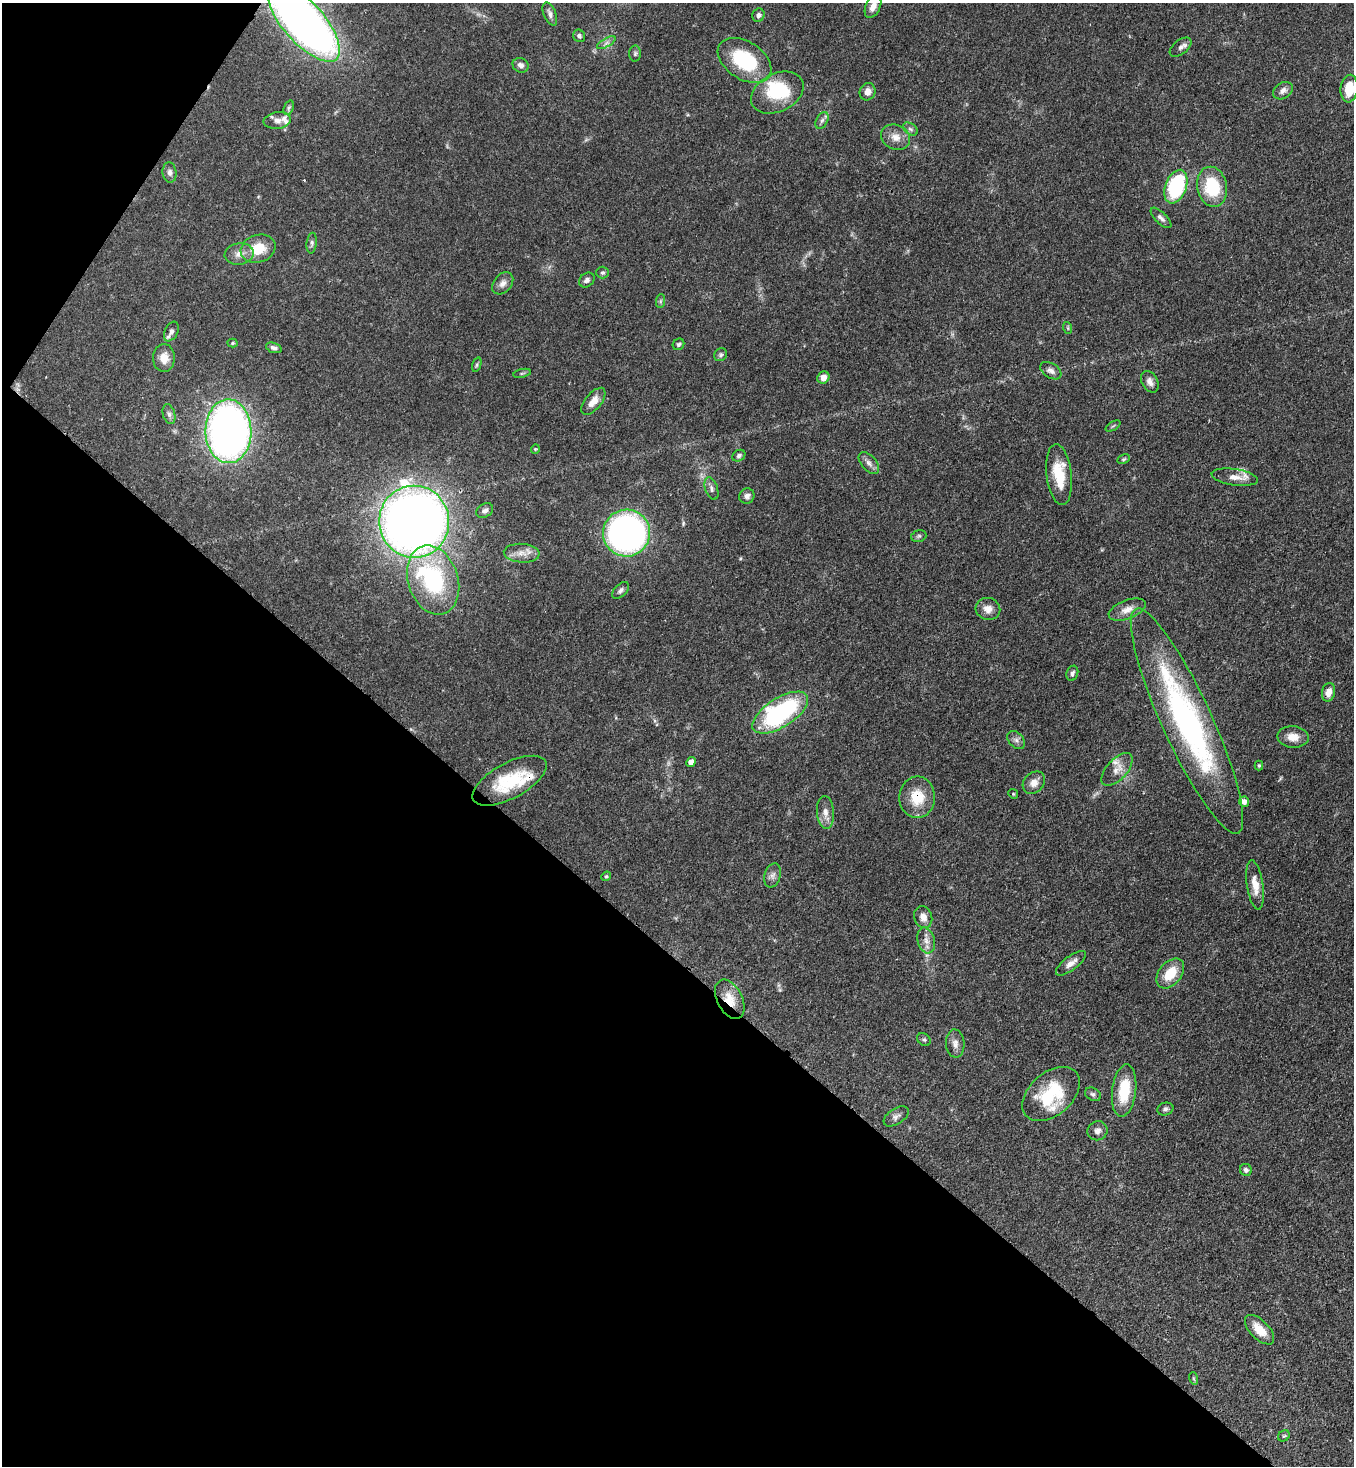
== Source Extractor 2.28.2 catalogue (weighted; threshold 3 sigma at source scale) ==
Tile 9 of 4 x 4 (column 1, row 3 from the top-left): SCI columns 364-1715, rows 1524-2987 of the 5996 x 5974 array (HDU 1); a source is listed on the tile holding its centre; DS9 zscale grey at full resolution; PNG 1356 x 1468 px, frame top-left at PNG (2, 3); each listed source drawn as its Kron ellipse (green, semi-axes under 4 px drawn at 4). Shown black and unused: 37% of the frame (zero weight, under 3 of 4 exposures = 7% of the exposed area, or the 3 px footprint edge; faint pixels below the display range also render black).
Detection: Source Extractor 2.28.2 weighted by HDU 2 'WHT'; one run over the whole footprint, this tile lists its part. Background 0.0681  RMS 0.0035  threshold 0.0158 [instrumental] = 3 sigma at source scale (4.5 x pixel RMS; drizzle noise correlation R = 1.50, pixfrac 1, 0.05/0.05 arcsec/px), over >= 5 px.
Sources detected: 105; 2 inside a brighter object's white glare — neither listed nor drawn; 5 inside a brighter listed object's ellipse — not listed separately; the other 98 listed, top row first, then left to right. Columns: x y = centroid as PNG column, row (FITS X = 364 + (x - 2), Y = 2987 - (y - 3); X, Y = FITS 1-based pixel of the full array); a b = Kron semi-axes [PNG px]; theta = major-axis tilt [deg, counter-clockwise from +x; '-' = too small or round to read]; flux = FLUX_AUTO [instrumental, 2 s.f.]
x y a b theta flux
873 6 12 7 63 2.6
550 14 12 6 -67 1.4
758 15 7 6 - 0.94
304 22 50 20 -48 240
579 36 6 6 - 0.93
606 43 10 4 30 1.1
1180 47 12 7 38 1.5
635 54 8 6 88 0.74
744 60 29 19 -33 24
521 65 8 7 - 1.5
1349 89 14 8 85 8.1
1283 91 10 8 33 1.7
867 92 9 8 - 2.4
777 93 28 19 27 19
289 108 7 4 70 0.66
277 120 14 8 8 2.1
822 120 9 5 62 1
910 129 8 5 -36 0.94
895 137 15 12 -24 3.6
170 172 10 7 -84 1.2
1176 187 17 10 69 33
1212 187 20 15 -79 18
1161 218 13 5 -45 1.3
312 243 10 5 83 0.96
258 249 18 13 17 8.2
239 254 14 10 9 3
602 273 6 6 - 0.73
587 280 8 6 39 1.2
503 283 12 9 49 1.9
660 301 7 4 89 0.61
1068 328 6 3 -71 0.44
171 331 10 6 63 1.4
233 343 5 4 - 0.42
678 344 6 5 - 0.73
274 348 8 5 -19 1
720 355 7 6 - 0.75
164 358 14 11 88 4
477 365 7 4 71 0.59
1051 371 11 7 -33 1.7
522 373 9 3 13 0.55
823 378 6 5 - 2.5
1150 382 11 7 -61 1.7
593 401 16 8 50 3.4
169 414 10 6 -75 1.2
1113 426 8 3 31 0.5
228 431 32 23 -89 210
535 449 4 4 - 0.36
739 456 7 5 35 0.83
1124 459 6 4 27 0.5
869 463 13 7 -48 1.8
1059 474 31 12 -83 10
1235 477 23 8 -8 3.9
711 489 11 6 -72 1.3
747 496 8 7 - 1.3
485 511 9 6 31 1.3
414 522 36 35 - 410
626 533 23 23 - 130
919 536 8 5 16 0.74
522 553 18 9 -4 3.4
433 580 35 25 -72 37
621 590 10 6 43 1
988 609 12 11 - 2.7
1127 610 19 9 21 3.2
1072 673 8 5 69 0.98
1328 692 9 6 78 2.9
780 713 32 14 33 51
1187 721 123 25 -65 92
1293 737 16 10 -4 3.7
1016 740 10 7 -48 1.4
691 762 5 4 - 2.4
1259 765 5 4 - 0.43
1117 769 20 10 48 3.5
509 781 41 18 28 16
1034 783 12 10 45 2.8
1013 794 5 4 - 0.44
917 797 21 18 89 9.3
1244 802 5 5 - 1.8
825 812 16 8 -86 2.7
773 875 12 8 72 1.6
606 876 5 4 - 0.42
1255 885 25 8 -82 4.6
923 917 11 8 -70 2.6
926 940 13 8 -74 2.5
1071 963 18 7 37 2.4
1170 973 17 11 50 7.9
730 999 21 12 -63 6.4
924 1040 7 5 -40 0.67
955 1043 14 9 -86 2.2
1124 1091 26 12 83 13
1051 1094 33 21 40 19
1093 1094 8 6 -27 0.95
1165 1109 8 6 14 0.99
896 1116 14 7 33 1.5
1097 1131 10 9 - 1.8
1246 1170 6 5 - 1.1
1259 1330 18 9 -45 5.5
1193 1378 6 4 -71 0.43
1284 1436 6 5 - 0.55
Overlapping masked pixels (flux is a lower limit): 6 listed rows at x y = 304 22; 1328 692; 1187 721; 509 781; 917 797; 730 999
Isophote crosses this tile's border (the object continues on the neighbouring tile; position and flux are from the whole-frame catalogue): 3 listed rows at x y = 873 6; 304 22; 1349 89